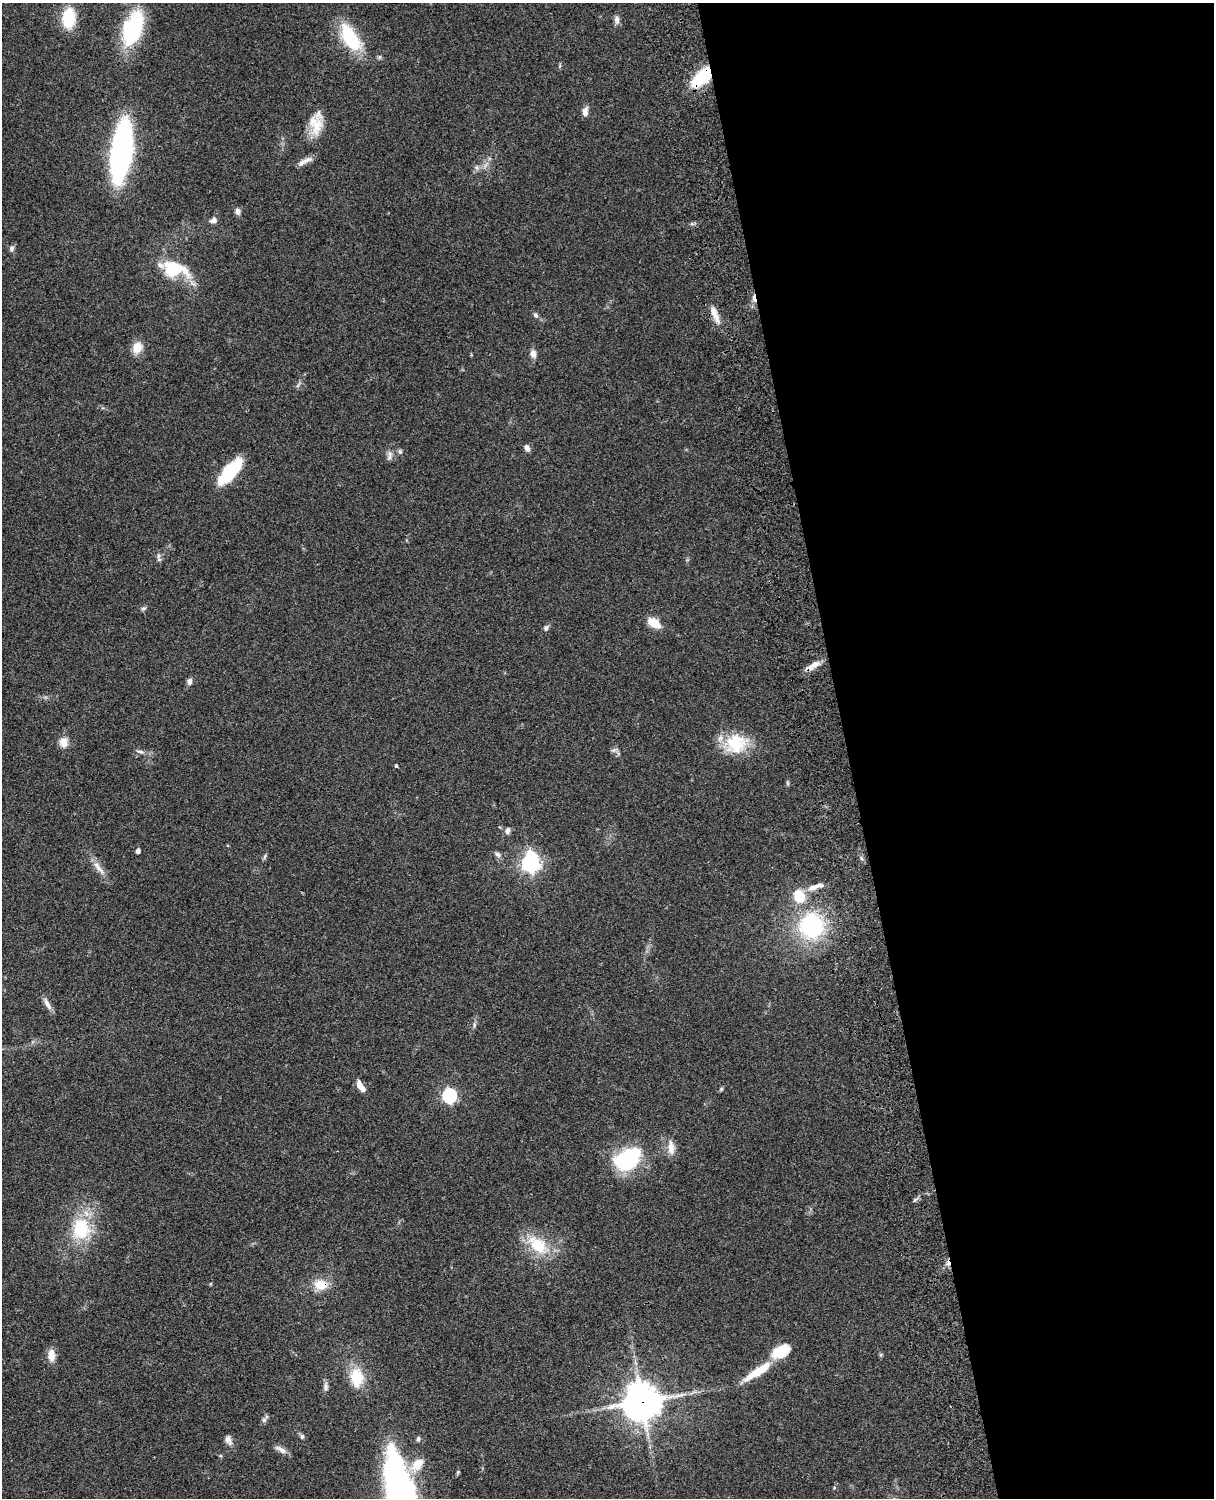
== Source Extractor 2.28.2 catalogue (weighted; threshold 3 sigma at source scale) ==
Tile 8 of 4 x 3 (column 4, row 2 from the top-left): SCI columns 3756-4967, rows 1771-3266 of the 5086 x 4924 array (HDU 1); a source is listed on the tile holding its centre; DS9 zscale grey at full resolution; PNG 1216 x 1500 px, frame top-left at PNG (2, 3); no overlay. Shown black and unused: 30% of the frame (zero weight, under 3 of 4 exposures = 6% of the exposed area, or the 3 px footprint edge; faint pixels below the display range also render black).
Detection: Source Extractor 2.28.2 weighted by HDU 2 'WHT'; one run over the whole footprint, this tile lists its part. Background 0.0966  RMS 0.0063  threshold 0.0284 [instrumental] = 3 sigma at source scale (4.5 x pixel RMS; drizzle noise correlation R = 1.50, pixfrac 1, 0.05/0.05 arcsec/px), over >= 5 px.
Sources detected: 75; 2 cosmic-ray / hot-pixel residue — not listed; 4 inside a brighter listed object's ellipse — not listed separately; the other 69 listed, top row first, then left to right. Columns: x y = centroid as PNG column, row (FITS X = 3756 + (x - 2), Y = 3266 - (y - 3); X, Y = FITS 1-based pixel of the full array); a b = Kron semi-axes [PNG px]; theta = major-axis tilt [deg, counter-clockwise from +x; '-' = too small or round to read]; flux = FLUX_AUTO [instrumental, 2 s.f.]
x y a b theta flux
69 18 20 13 86 23
617 20 11 6 90 2.6
133 29 38 19 69 51
350 38 37 17 -57 32
702 77 21 11 44 35
585 112 11 7 86 3.6
317 125 28 15 71 13
121 151 39 13 82 260
306 160 17 7 19 3.8
477 167 8 6 -70 1.8
238 211 8 6 -78 2.5
214 220 7 6 - 2.8
12 249 8 6 73 1.8
174 269 36 18 -14 29
715 314 25 7 -67 7
535 315 7 6 - 1.5
137 347 12 10 63 8.8
533 354 9 7 -70 3.6
298 385 10 4 56 1.4
527 448 9 6 -59 2.6
400 452 7 5 -73 1.2
390 456 14 6 81 2.8
230 472 30 11 49 37
159 559 6 6 - 1.4
143 608 8 4 18 1.2
654 623 15 9 -32 10
546 628 8 6 82 1.6
815 664 23 6 27 5.7
190 681 8 6 83 2.5
64 742 13 11 -85 5.5
736 743 29 25 22 26
614 750 10 5 24 1.5
140 751 11 4 -6 1.9
396 766 4 4 - 0.79
788 783 7 4 -89 0.89
507 831 8 6 69 2.3
138 851 4 4 - 2.7
497 854 10 6 -26 2.2
265 856 8 4 56 1.1
530 863 8 7 - 270
99 868 26 7 -50 5.9
813 887 16 7 19 5.4
799 896 13 11 -62 16
811 926 25 24 - 70
47 1004 19 6 -60 3.5
474 1025 9 4 90 1.4
360 1086 12 5 -56 6.4
721 1089 7 4 45 0.93
449 1096 6 6 - 120
671 1148 19 9 -84 5.8
628 1159 30 21 35 52
915 1200 7 4 44 1.2
81 1229 25 20 -88 34
538 1245 35 20 -39 24
320 1285 14 11 -4 12
781 1351 21 12 28 19
51 1355 15 8 89 6.5
881 1355 6 4 89 0.88
758 1372 37 9 33 18
357 1377 20 13 -85 20
326 1386 12 6 88 2.3
642 1401 13 12 - 1300
264 1420 9 6 74 1.6
302 1436 7 5 -89 1.2
418 1439 7 5 75 1.2
228 1440 14 8 -67 3.4
281 1449 17 6 -29 3.5
417 1465 22 12 46 9.8
458 1472 5 4 - 0.73
Overlapping masked pixels (flux is a lower limit): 4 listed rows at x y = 702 77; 815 664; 320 1285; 642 1401